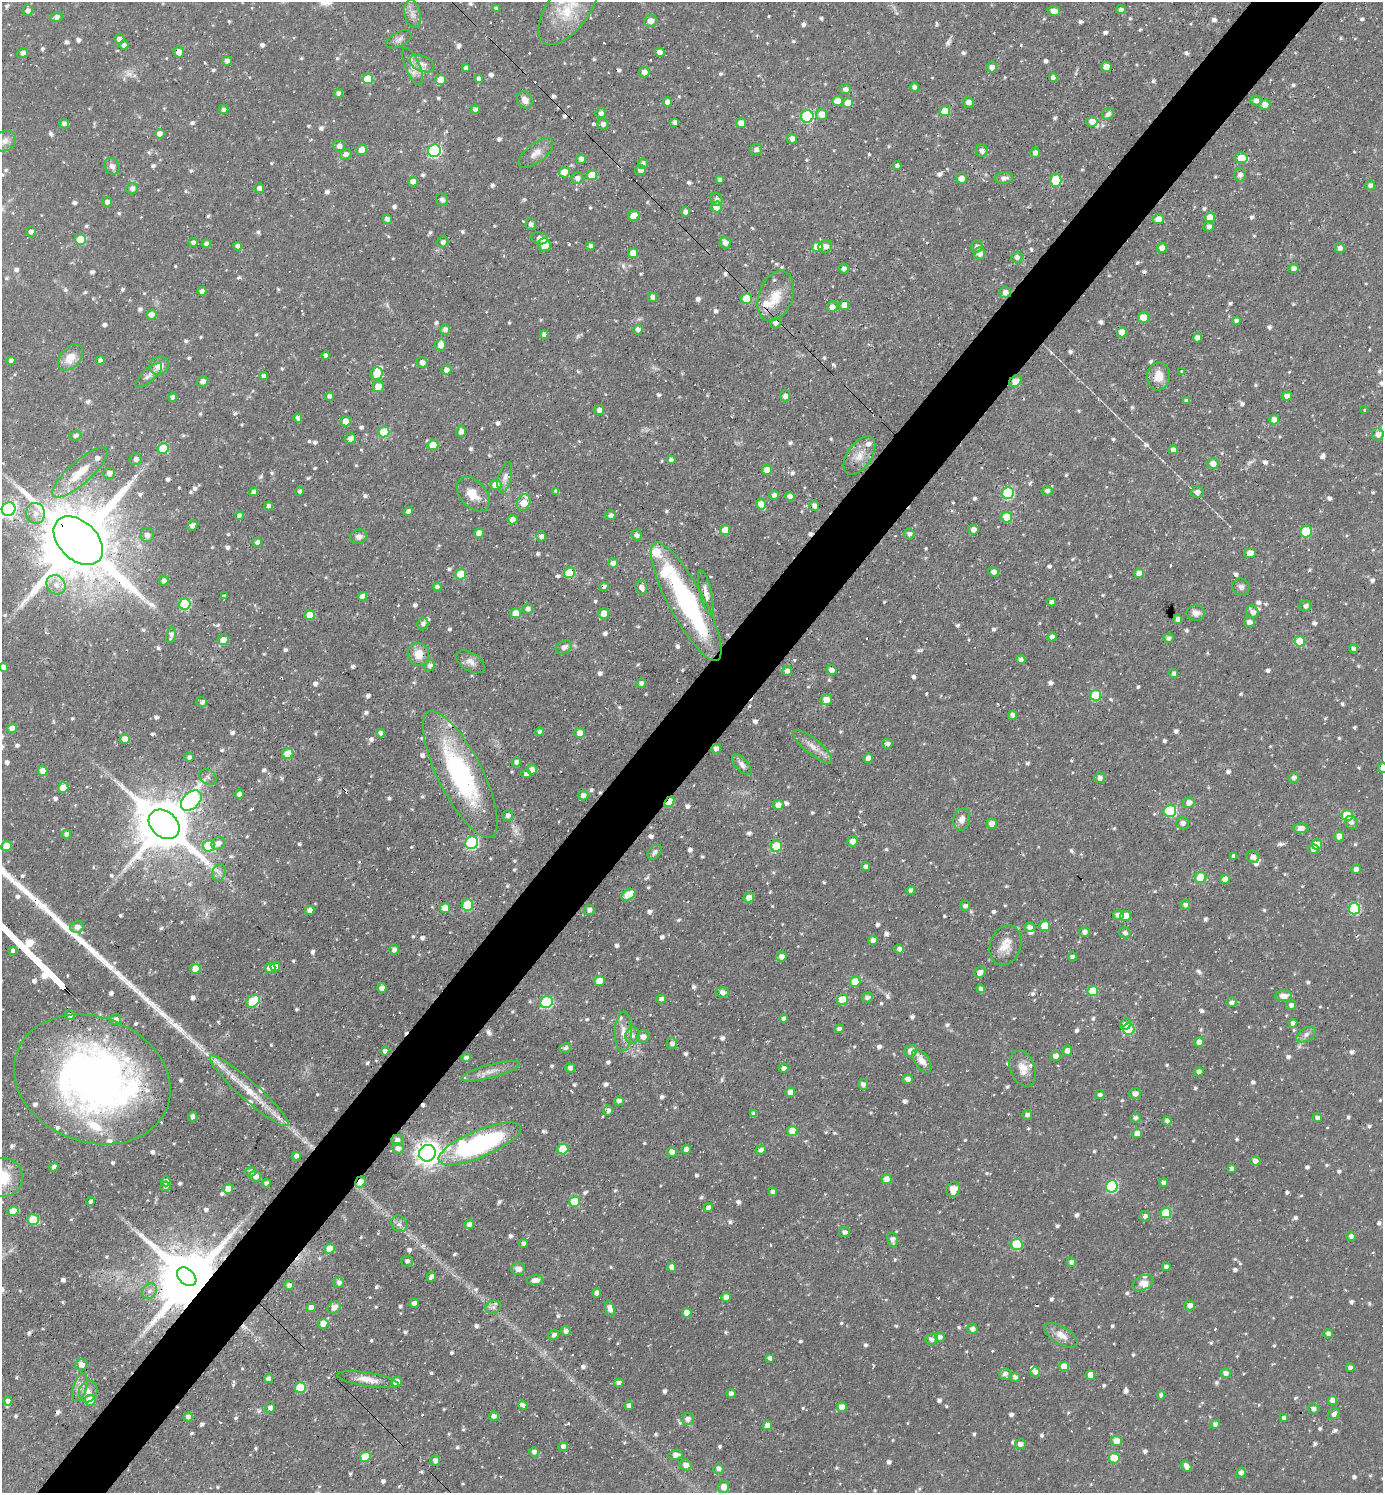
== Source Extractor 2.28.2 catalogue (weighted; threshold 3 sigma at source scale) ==
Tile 10 of 4 x 4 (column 2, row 3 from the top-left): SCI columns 1675-3055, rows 1492-2982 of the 5967 x 5964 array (HDU 1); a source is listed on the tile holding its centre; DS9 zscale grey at full resolution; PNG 1385 x 1495 px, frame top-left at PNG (2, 2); each listed source drawn as its Kron ellipse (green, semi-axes under 4 px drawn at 4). Shown black and unused: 5% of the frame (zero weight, under 2 of 3 exposures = <1% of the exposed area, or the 3 px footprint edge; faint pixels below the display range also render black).
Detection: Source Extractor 2.28.2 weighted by HDU 2 'WHT'; one run over the whole footprint, this tile lists its part. Background 0.107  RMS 0.0065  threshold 0.0293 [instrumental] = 3 sigma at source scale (4.5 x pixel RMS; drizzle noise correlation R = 1.50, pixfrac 1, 0.05/0.05 arcsec/px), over >= 5 px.
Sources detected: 1075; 3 too faint to see at this stretch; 4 inside a brighter object's white glare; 24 cosmic-ray / hot-pixel residue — neither listed nor drawn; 24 inside a brighter listed object's ellipse — not listed separately; of the other 1020, all 500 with FLUX_AUTO >= 2.28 (the completeness limit of this list) listed and drawn (520 fainter detections not listed), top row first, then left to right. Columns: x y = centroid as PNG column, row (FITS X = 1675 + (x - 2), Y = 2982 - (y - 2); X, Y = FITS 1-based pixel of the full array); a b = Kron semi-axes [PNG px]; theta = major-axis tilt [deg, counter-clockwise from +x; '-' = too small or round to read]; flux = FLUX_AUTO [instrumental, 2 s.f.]
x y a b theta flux
496 9 4 4 - 2.3
568 9 42 20 53 28
27 10 6 5 - 3.6
1121 10 5 4 - 2.3
1054 11 6 5 - 4.3
412 14 14 8 -78 4.3
56 17 6 4 15 2.7
651 21 6 6 - 5.4
119 39 5 5 - 4.7
399 39 14 7 27 2.8
124 45 4 4 - 2.7
179 52 5 5 - 5.9
660 52 5 4 - 4
23 53 6 4 33 2.3
227 61 5 4 - 3.5
422 64 13 7 -24 3.8
413 67 20 7 -66 5.6
992 67 5 5 - 3.7
1106 67 5 5 - 8
466 68 4 4 - 2.6
644 72 5 5 - 4.2
1053 77 4 4 - 2.7
368 79 5 5 - 18
479 79 4 4 - 2.4
441 80 5 5 - 9.7
914 87 4 4 - 2.7
845 89 5 5 - 3
339 93 4 4 - 3.3
525 100 9 7 -61 5.1
1256 100 5 5 - 2.5
837 101 5 5 - 6.5
668 102 4 4 - 5.5
968 102 5 5 - 3.2
848 103 5 5 - 10
1265 105 5 5 - 5.2
224 109 5 4 - 2.5
475 110 5 4 - 3.5
945 111 5 5 - 13
601 113 5 5 - 2.4
822 114 6 5 - 5.5
1108 114 6 5 - 2.6
807 116 6 6 - 65
675 122 4 4 - 2.8
1092 122 5 5 - 5.9
64 123 5 4 - 2.5
741 123 5 5 - 7.2
603 124 5 5 - 2.8
160 134 5 4 - 4.6
792 139 5 5 - 3.4
5 141 11 9 39 4.4
339 146 6 6 - 3.1
756 149 6 5 - 2.6
362 150 5 5 - 8.3
434 151 6 6 - 90
982 151 6 6 - 2.6
536 153 21 9 38 6.1
1035 153 5 5 - 2.7
346 154 6 5 - 3.4
1241 158 6 5 - 13
581 159 5 4 - 3.6
643 163 5 5 - 2.3
112 166 8 7 - 3.8
897 166 4 4 - 2.5
641 170 5 5 - 3.2
564 172 5 5 - 12
592 175 5 5 - 14
1240 175 6 6 - 3.5
577 178 6 6 - 3
961 178 5 5 - 4.9
1004 178 9 5 7 3.2
720 180 4 4 - 3.1
1056 180 6 5 - 34
413 182 5 4 - 4.4
1370 185 5 5 - 2.6
259 188 5 5 - 2.8
132 189 6 5 - 3.1
716 199 7 6 - 2.6
442 200 6 6 - 2.3
107 202 5 4 - 2.9
717 207 5 5 - 11
685 212 5 4 - 3.3
634 216 6 5 - 8.6
1210 217 5 5 - 9.1
387 219 5 4 - 3.4
1158 219 5 5 - 6.7
531 224 6 5 - 2.5
1209 227 5 5 - 2.7
31 232 5 5 - 3
539 238 8 6 -12 3.6
80 240 6 5 - 19
443 242 6 5 - 2.5
193 243 4 4 - 2.5
725 243 6 5 - 3.7
206 244 5 4 - 2.6
544 245 6 6 - 8.6
237 246 4 4 - 2.5
590 246 4 4 - 2.6
825 246 7 6 - 3.5
977 246 6 6 - 2.5
817 247 5 5 - 14
1162 248 5 4 - 4.1
1340 248 5 5 - 2.8
633 253 5 5 - 7.4
979 253 6 5 - 4.1
1017 257 5 5 - 2.5
844 268 5 4 - 2.9
1293 269 5 4 - 3.3
202 291 4 4 - 2.5
1005 292 6 5 - 3.5
776 296 26 17 69 16
653 297 5 4 - 2.5
746 299 5 5 - 21
844 305 5 4 - 7.1
832 307 5 5 - 3.6
151 314 5 5 - 4.2
1143 317 5 5 - 12
1236 321 4 4 - 2.5
775 323 5 5 - 2.9
445 329 5 5 - 3
638 329 5 5 - 4
1122 332 5 5 - 8.6
544 334 4 4 - 2.7
1197 338 4 4 - 3.9
441 345 6 5 - 7.5
326 356 4 4 - 3
71 357 15 10 49 9.3
100 360 4 4 - 2.3
11 361 4 4 - 2.6
422 362 6 5 - 3.4
159 366 10 9 - 7.7
446 370 5 5 - 3.9
1181 371 3 3 - 2.4
377 374 6 5 - 10
149 375 17 6 42 3.2
264 376 4 4 - 2.4
1159 376 14 11 85 9.2
203 381 6 5 - 3.3
1015 381 6 5 - 7
378 386 6 5 - 8.4
329 396 4 4 - 2.9
785 396 5 5 - 2.9
1287 396 5 4 - 3.3
173 397 4 4 - 2.8
1187 401 4 4 - 2.3
599 410 5 5 - 3.4
1365 410 3 3 - 2.6
298 418 4 4 - 2.6
1274 419 5 5 - 4.6
345 421 5 5 - 6.2
461 431 6 5 - 3.3
384 432 5 5 - 31
1378 434 6 6 - 3.8
75 436 6 5 - 2.7
350 438 5 5 - 3.7
433 445 5 5 - 13
163 448 5 5 - 22
1173 450 4 4 - 3.5
859 456 22 12 56 9
136 459 6 5 - 2.9
671 460 4 4 - 2.8
1213 463 5 5 - 5.5
767 470 5 5 - 7.5
80 472 35 11 42 19
109 473 5 5 - 4.1
505 477 15 6 76 3.8
495 485 6 5 - 7.7
300 491 4 4 - 2.4
556 491 4 4 - 2.7
1047 491 5 5 - 2.6
254 492 4 4 - 3.3
1197 492 6 5 - 3.2
1008 493 6 6 - 53
473 494 20 13 -49 11
774 495 5 4 - 2.9
790 496 5 4 - 4.1
524 503 8 6 69 10
761 504 5 5 - 11
269 506 4 4 - 2.6
814 506 5 5 - 3.4
9 509 7 6 - 180
408 511 4 4 - 3.9
36 513 10 9 - 5.1
611 515 5 5 - 2.3
239 516 4 4 - 3
1007 517 5 5 - 17
513 520 5 4 - 6.4
192 526 5 4 - 2.7
725 530 5 5 - 9.4
973 530 5 5 - 4.2
1306 532 6 5 - 25
479 533 5 4 - 6.9
909 534 5 5 - 2.3
147 535 7 6 - 3.5
637 535 5 5 - 3.2
541 536 5 5 - 3
358 537 8 7 - 3.4
78 541 29 19 -43 10000
257 542 5 4 - 2.5
1250 553 6 5 - 6.6
613 563 5 4 - 6.3
994 572 5 5 - 3.2
570 573 6 5 - 27
1139 573 5 5 - 5.9
461 574 5 5 - 20
164 581 5 4 - 2.5
56 585 10 9 - 5.6
437 587 4 4 - 2.4
604 587 5 4 - 2.3
641 587 7 6 - 4
1241 587 9 8 - 2.4
706 592 23 6 -77 4.8
224 595 4 3 - 3
362 596 5 4 - 5.3
686 602 66 17 -61 120
1052 602 4 4 - 2.9
185 604 6 5 - 43
1305 606 6 6 - 2.5
528 609 5 5 - 2.5
1253 612 6 5 - 3.8
516 613 5 5 - 10
604 613 5 5 - 8.3
1196 613 9 7 -4 4.1
310 615 5 5 - 8
1178 619 5 4 - 2.6
1249 622 5 5 - 3.5
423 623 6 5 - 2.4
171 635 8 5 78 3.2
1052 637 4 4 - 3.1
1169 638 5 4 - 2.4
223 640 6 5 - 6.4
1300 641 5 5 - 16
564 647 8 6 31 3.6
1354 649 4 4 - 2.4
418 654 11 10 - 9
1021 660 5 4 - 2.7
470 662 16 9 -32 4.5
430 665 6 5 - 2.8
4 667 4 4 - 3.4
831 670 5 5 - 3.6
787 671 5 4 - 3.4
1174 674 4 4 - 2.4
641 683 5 4 - 2.3
1096 695 5 5 - 27
826 700 6 5 - 7.2
202 702 5 5 - 2.3
1013 715 4 4 - 4.4
12 728 5 4 - 5.8
539 732 4 4 - 2.4
381 733 4 4 - 2.8
580 733 5 5 - 5.8
125 739 5 4 - 5.4
887 744 5 4 - 2.4
813 746 24 7 -39 6.6
716 749 5 4 - 3.4
288 754 6 5 - 14
189 757 5 4 - 2.4
868 758 5 4 - 4.3
516 762 5 4 - 2.6
742 764 13 6 -48 3.3
1382 768 5 4 - 3
532 769 5 5 - 3.8
42 771 5 5 - 7
460 774 70 22 -63 100
526 774 4 4 - 2.9
208 777 9 7 -37 2.5
1100 778 5 5 - 3
1294 778 5 5 - 2.8
63 788 5 5 - 9.7
239 794 5 4 - 2.7
583 795 5 5 - 3.1
191 800 12 8 44 140
669 802 6 4 51 19
1189 802 6 5 - 4.5
778 805 5 5 - 4.6
1170 811 6 6 - 54
508 815 5 5 - 2.8
1347 816 5 5 - 30
962 819 11 8 79 4.4
1351 822 7 6 - 2.5
1182 823 6 6 - 3.2
164 824 17 13 -41 4200
991 824 5 5 - 4.3
1301 828 7 5 3 5.2
66 834 5 4 - 2.8
1339 836 5 5 - 5.4
853 841 5 5 - 5.7
218 843 7 6 - 4.1
472 843 6 6 - 76
1317 844 5 5 - 13
6 846 5 5 - 12
209 846 6 5 - 33
777 846 6 5 - 23
1313 849 5 5 - 3.2
655 852 8 6 49 2.5
1234 856 4 4 - 2.3
1253 857 7 6 - 3.9
866 867 4 4 - 3.4
1356 869 5 4 - 4.5
219 872 8 6 69 2.5
1201 877 6 5 - 17
1225 879 5 4 - 5.1
911 890 4 4 - 2.3
628 895 7 5 31 16
749 897 5 5 - 5.3
467 905 6 5 - 25
1185 905 5 5 - 2.3
965 906 5 4 - 2.3
445 908 5 5 - 9.9
1354 908 6 6 - 50
309 910 5 4 - 3
589 910 5 5 - 2.9
1118 915 5 5 - 5.4
1125 916 5 5 - 11
1045 926 5 5 - 15
77 927 7 6 - 4
1030 927 5 4 - 2.9
1084 932 5 5 - 3
1125 933 6 5 - 2.4
873 940 4 4 - 3.6
1006 945 20 15 69 10
899 949 4 4 - 2.5
394 950 5 5 - 2.9
13 951 4 4 - 3.3
781 956 5 5 - 3.9
1072 957 4 4 - 2.7
275 967 5 5 - 2.6
270 968 5 5 - 8.6
195 969 5 5 - 17
980 972 6 5 - 3.9
599 981 5 5 - 12
855 982 5 5 - 14
382 988 5 4 - 4.1
981 988 4 4 - 2.3
1093 991 5 5 - 24
722 992 6 5 - 3.4
1283 996 8 5 -1 5.7
867 997 5 5 - 2.5
661 999 5 4 - 2.8
842 1000 5 5 - 19
253 1001 8 5 36 32
547 1002 6 6 - 61
1231 1002 5 5 - 2.6
1291 1005 5 5 - 2.7
70 1015 5 5 - 2.8
784 1019 4 4 - 2.4
116 1020 5 5 - 3.6
1293 1023 4 4 - 3
1126 1024 6 5 - 3.7
839 1029 4 4 - 3.2
1129 1029 5 5 - 31
623 1031 20 8 87 7.2
1306 1035 10 6 29 3
633 1036 8 7 - 2.6
643 1037 6 6 - 3.7
1199 1042 5 4 - 6.1
672 1044 5 5 - 2.6
565 1048 5 5 - 2.3
385 1051 4 4 - 3
911 1051 6 5 - 6
1067 1051 5 4 - 4.4
1055 1056 5 5 - 3.8
466 1058 4 4 - 2.6
922 1061 13 7 -55 5.9
570 1068 5 4 - 3.2
784 1068 5 4 - 2.9
1023 1068 19 12 -70 8
491 1071 30 6 15 7
1199 1072 4 4 - 4.1
92 1079 80 62 -21 400
908 1079 5 4 - 3.4
863 1084 5 5 - 2.9
249 1091 52 9 -42 21
790 1092 5 4 - 5.6
1135 1094 6 5 - 3.7
1100 1095 4 4 - 2.4
619 1101 5 4 - 3.1
608 1111 5 5 - 2.9
754 1114 4 4 - 2.8
1027 1115 5 4 - 2.3
192 1116 5 4 - 2.8
1135 1118 5 5 - 2.3
1317 1118 5 4 - 2.6
1167 1121 4 4 - 2.8
792 1131 5 5 - 11
1137 1133 5 4 - 4.8
397 1140 6 5 - 3.1
480 1144 44 13 22 130
398 1148 6 5 - 3.3
563 1149 5 5 - 23
686 1149 4 4 - 3.2
761 1150 5 4 - 2.9
672 1152 5 4 - 4
427 1153 9 8 - 580
296 1156 4 4 - 3.7
1255 1161 5 5 - 2.9
54 1167 5 4 - 3
1231 1168 4 4 - 2.3
250 1172 5 5 - 2.5
255 1176 6 5 - 4
2 1177 20 19 - 21
887 1179 5 5 - 8
166 1181 5 4 - 3.2
360 1182 6 5 - 6.9
266 1183 4 4 - 2.3
1164 1183 4 4 - 2.5
165 1186 5 5 - 2.4
1112 1186 6 6 - 65
228 1189 5 5 - 6.4
953 1189 8 6 59 8.7
773 1192 4 4 - 2.3
90 1201 4 3 - 2.4
575 1202 5 5 - 23
708 1208 5 4 - 2.7
13 1211 5 5 - 9.4
1166 1213 5 5 - 27
1145 1216 5 5 - 2.4
33 1219 6 5 - 17
399 1224 9 7 -51 2.5
469 1224 5 4 - 3.2
844 1232 5 5 - 2.4
1351 1236 5 4 - 2.5
893 1240 7 5 -78 3.6
523 1244 4 4 - 2.4
1017 1244 6 5 - 35
330 1249 5 5 - 11
407 1261 5 5 - 2.4
1071 1262 5 4 - 2.4
672 1267 5 4 - 3.6
1166 1267 4 4 - 2.6
518 1269 7 6 - 4.4
187 1277 11 7 -42 33000
431 1277 5 4 - 2.8
535 1280 8 4 6 4.5
339 1283 5 5 - 2.8
1143 1283 11 7 25 4.5
289 1285 5 4 - 2.6
149 1291 8 6 49 2.9
597 1293 4 4 - 3.2
726 1297 5 4 - 5.9
414 1303 5 4 - 3.6
1190 1305 5 5 - 3.3
334 1307 7 5 38 5
493 1307 8 6 21 2.4
311 1308 5 4 - 4.4
610 1309 8 4 -72 4.8
687 1313 5 5 - 7.6
323 1323 5 5 - 7.3
972 1329 5 5 - 2.9
566 1331 5 5 - 2.5
1328 1333 4 4 - 2.3
554 1335 5 5 - 2.4
1061 1335 19 8 -31 7.1
940 1337 5 5 - 2.3
931 1339 6 5 - 2.9
770 1358 4 4 - 2.4
81 1365 6 6 - 4.4
1064 1366 5 5 - 8.4
1350 1368 4 4 - 2.3
1035 1372 5 5 - 2.8
1225 1373 5 5 - 3.2
1005 1374 6 5 - 2.9
1090 1375 5 4 - 7.2
1015 1377 5 4 - 2.3
268 1379 5 4 - 3.2
368 1380 31 7 -9 8
397 1382 5 5 - 11
619 1383 5 4 - 2.6
80 1387 14 6 73 4
300 1387 5 5 - 29
88 1391 11 9 72 4.3
731 1393 4 4 - 2.5
1161 1395 4 4 - 2.3
90 1400 5 5 - 12
8 1401 4 4 - 3.1
1332 1401 4 4 - 4.4
523 1405 5 3 - 8.6
629 1405 4 4 - 2.7
842 1407 5 5 - 8.1
270 1408 5 5 - 2.6
1313 1409 5 5 - 2.4
1334 1414 6 5 - 2.7
494 1416 5 4 - 3
188 1417 5 4 - 2.5
1284 1418 4 4 - 2.5
688 1419 6 6 - 3.6
1215 1424 5 4 - 3
767 1425 5 4 - 6.6
1116 1441 5 5 - 8
1020 1444 5 5 - 3.5
563 1446 5 4 - 2.8
534 1452 5 4 - 2.4
675 1455 7 5 14 4.1
365 1457 5 5 - 20
1114 1458 5 5 - 18
435 1461 5 5 - 3.2
686 1465 6 5 - 4.6
1186 1466 6 4 -60 4.4
718 1469 5 5 - 2.8
1241 1473 5 4 - 2.6
723 1487 6 5 - 6.4
Overlapping masked pixels (flux is a lower limit): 20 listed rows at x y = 179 52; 668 102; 1241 158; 1005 292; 746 299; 775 323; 1015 381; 78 541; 570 573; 604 587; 686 602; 716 749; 460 774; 191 800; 669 802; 164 824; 70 1015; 397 1140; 360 1182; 187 1277
Isophote crosses this tile's border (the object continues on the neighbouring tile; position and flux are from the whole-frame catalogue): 5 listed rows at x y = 568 9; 9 509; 4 667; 1382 768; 2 1177